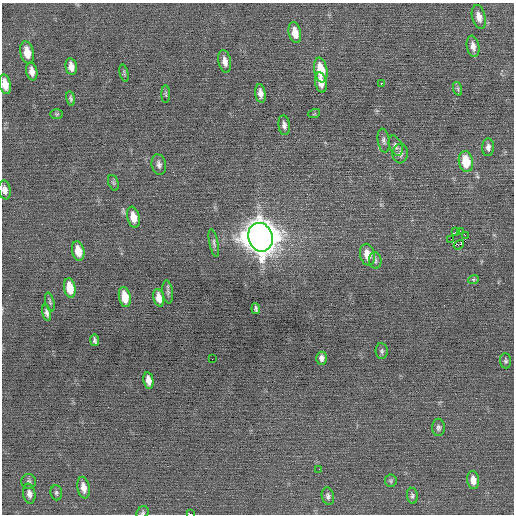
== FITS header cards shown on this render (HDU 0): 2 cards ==
NAXIS1  =                  512 / Axis length
NAXIS2  =                  512 / Axis length

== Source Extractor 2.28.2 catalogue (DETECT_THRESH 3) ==
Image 512 x 512 px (HDU 0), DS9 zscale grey, 1 PNG px = 1 image px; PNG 516 x 516 px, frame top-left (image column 1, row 512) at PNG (2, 3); each listed source drawn as its Kron ellipse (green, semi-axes under 4 px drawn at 4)
Background -0.0165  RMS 0.69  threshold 2.06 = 3 sigma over >= 5 px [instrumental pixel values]
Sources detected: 64; all 64 listed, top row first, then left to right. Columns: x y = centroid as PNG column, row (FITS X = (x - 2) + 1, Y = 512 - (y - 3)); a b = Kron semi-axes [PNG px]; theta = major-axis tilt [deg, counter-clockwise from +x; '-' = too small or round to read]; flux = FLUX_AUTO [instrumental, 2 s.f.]
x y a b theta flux
479 17 12 6 -76 370
295 33 11 6 -78 620
473 46 11 6 -80 290
27 53 11 6 -78 710
225 61 11 6 -78 340
71 67 8 5 -79 330
321 70 12 6 -81 1200
32 71 9 5 -78 310
124 73 9 3 -77 68
321 82 10 5 -77 450
381 83 2 2 - 500
5 84 10 5 -79 550
458 89 7 4 -72 76
260 93 9 5 -82 260
166 94 9 3 -89 70
71 98 7 4 -80 100
57 114 6 5 - 63
314 114 6 3 18 43
284 125 10 5 -83 180
384 140 12 6 -81 150
396 146 10 6 -69 170
488 147 9 6 86 170
400 154 9 7 85 190
466 162 10 7 -81 1200
159 165 10 7 -78 180
113 183 8 5 -69 78
5 190 9 6 -79 220
133 217 10 6 -77 510
460 231 2 2 - 680
455 232 3 2 - 46
465 235 2 2 - 810
260 237 14 12 -71 93000
451 239 2 2 - 130
214 243 14 4 -78 130
459 245 5 2 - 320
78 251 10 6 -77 620
367 255 11 7 -79 600
375 260 8 6 -84 120
473 279 5 3 - 54
70 288 10 5 -79 890
168 292 12 5 -81 130
125 297 10 6 -79 850
159 298 9 5 -77 400
50 302 10 4 -75 82
256 309 5 3 - 93
47 313 8 4 -77 150
95 340 6 3 -81 100
382 351 8 6 -83 110
321 358 6 5 - 170
212 359 2 2 - 21
505 361 7 5 -85 92
148 380 8 5 -80 360
438 427 8 6 -89 130
319 469 2 2 - 56
473 480 9 6 -84 350
391 481 6 6 - 77
29 482 7 7 - 120
83 488 11 6 -80 370
56 493 7 6 - 93
29 494 10 6 -81 240
328 496 9 6 -78 140
412 496 8 5 -81 110
143 513 7 5 51 82
190 514 4 2 - 2700
At the frame edge (FLAGS 8, measured only in part): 4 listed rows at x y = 5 84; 5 190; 143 513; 190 514